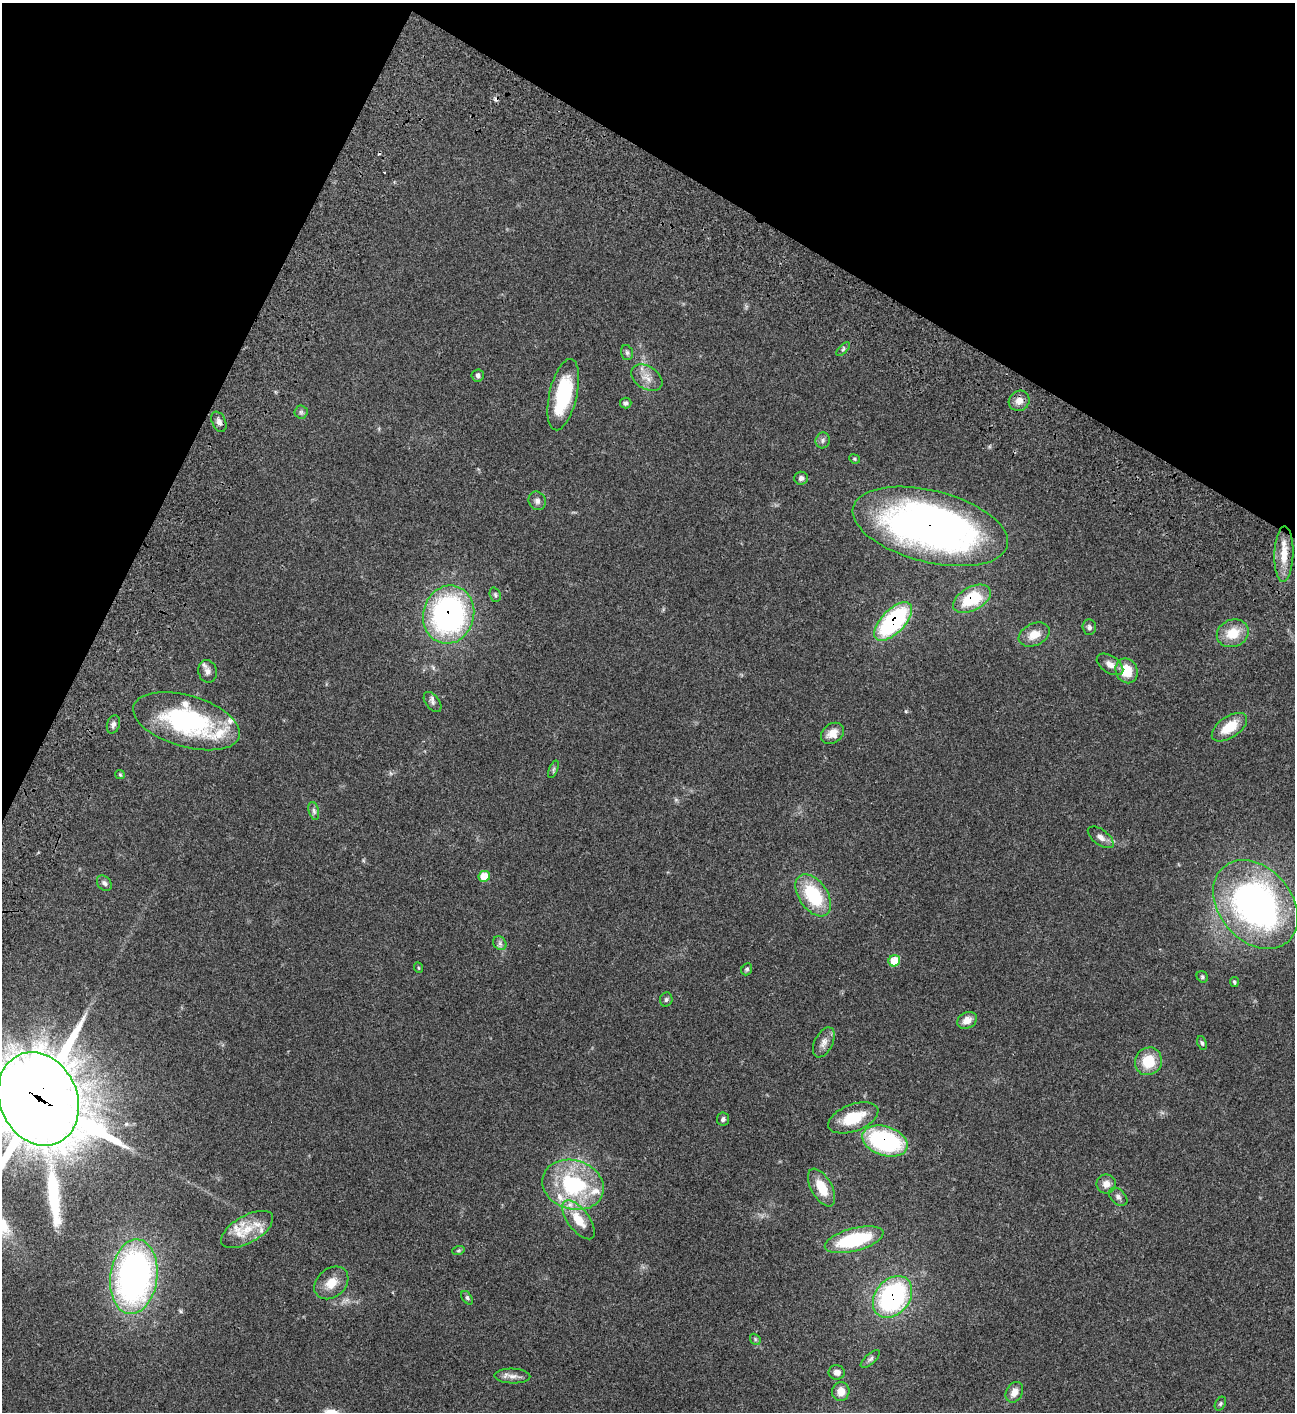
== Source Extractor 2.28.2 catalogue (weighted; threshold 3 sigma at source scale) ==
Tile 2 of 4 x 4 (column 2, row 1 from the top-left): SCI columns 1798-3090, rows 4434-5843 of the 6051 x 6049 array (HDU 1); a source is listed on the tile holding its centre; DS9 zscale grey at full resolution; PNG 1297 x 1414 px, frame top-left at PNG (2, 3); each listed source drawn as its Kron ellipse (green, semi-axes under 4 px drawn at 4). Shown black and unused: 23% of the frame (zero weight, under 3 of 4 exposures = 13% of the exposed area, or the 3 px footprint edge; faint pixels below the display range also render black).
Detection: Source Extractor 2.28.2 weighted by HDU 2 'WHT'; one run over the whole footprint, this tile lists its part. Background 0.0627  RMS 0.0058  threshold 0.0262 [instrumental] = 3 sigma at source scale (4.5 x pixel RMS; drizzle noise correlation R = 1.50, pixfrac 1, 0.05/0.05 arcsec/px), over >= 5 px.
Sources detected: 80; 2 cosmic-ray / hot-pixel residue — neither listed nor drawn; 6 inside a brighter listed object's ellipse — not listed separately; the other 72 listed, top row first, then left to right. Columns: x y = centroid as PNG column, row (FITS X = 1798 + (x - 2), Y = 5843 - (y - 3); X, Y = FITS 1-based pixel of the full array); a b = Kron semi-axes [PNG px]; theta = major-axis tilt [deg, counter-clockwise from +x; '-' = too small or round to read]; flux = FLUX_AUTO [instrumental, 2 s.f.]
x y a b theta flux
843 349 9 3 45 0.89
627 353 8 5 -74 1.2
478 375 6 6 - 1.4
647 378 17 11 -33 5.6
563 395 36 14 77 36
1019 401 11 10 - 4.2
626 403 6 5 - 1.4
301 412 6 6 - 1.2
219 422 10 7 -65 2.4
823 440 8 7 - 1.6
854 459 5 4 - 0.68
801 478 7 6 - 1.9
537 501 9 8 - 2.2
930 526 79 36 -14 290
1284 554 28 9 88 10
495 595 7 5 -70 1.1
972 599 20 12 28 24
449 615 29 25 75 140
893 621 24 11 46 72
1089 627 8 7 - 1.6
1233 633 16 13 22 12
1034 635 16 11 25 7.1
1110 664 15 8 -32 4.1
208 671 11 9 -77 3
1127 671 13 10 -68 12
433 702 11 6 -53 1.9
187 721 55 25 -16 75
113 724 9 6 72 1.8
1229 727 20 10 34 13
833 733 12 9 35 5.5
553 769 9 3 69 0.83
120 774 5 4 - 0.59
314 811 9 5 -76 1.4
1101 837 15 7 -37 2.9
484 876 6 5 - 11
104 883 8 6 -47 1.5
813 895 23 14 -55 30
1255 905 49 36 -50 200
500 943 7 6 - 1.6
894 961 6 5 - 12
419 968 5 3 - 0.51
747 969 6 5 - 1
1202 977 6 5 - 1.1
1234 982 5 4 - 0.95
666 999 7 6 - 1.2
967 1020 10 8 26 4.5
824 1042 16 9 63 3.7
1202 1043 7 4 -66 1
1148 1061 14 13 - 15
39 1099 48 39 -66 4600
853 1118 26 13 21 18
723 1119 7 6 - 1.4
885 1141 23 14 -18 66
1106 1184 10 9 - 4.2
573 1185 31 24 -17 51
822 1187 21 10 -61 11
1118 1197 11 7 -44 2
579 1220 23 10 -53 12
247 1229 29 13 30 14
854 1240 30 11 15 39
458 1251 6 4 19 0.75
134 1277 37 23 82 200
331 1283 19 14 41 8.4
892 1297 23 17 52 86
467 1298 7 4 -53 1
755 1339 6 4 -48 0.76
870 1359 12 5 42 1.5
837 1372 8 7 - 2.6
512 1376 18 7 -2 3.5
841 1391 9 8 - 4.9
1014 1392 11 8 61 4.5
1220 1404 7 5 60 0.93
Overlapping masked pixels (flux is a lower limit): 7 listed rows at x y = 930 526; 972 599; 449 615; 893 621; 39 1099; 885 1141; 892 1297
Isophote crosses this tile's border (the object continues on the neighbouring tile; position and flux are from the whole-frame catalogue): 1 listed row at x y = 39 1099